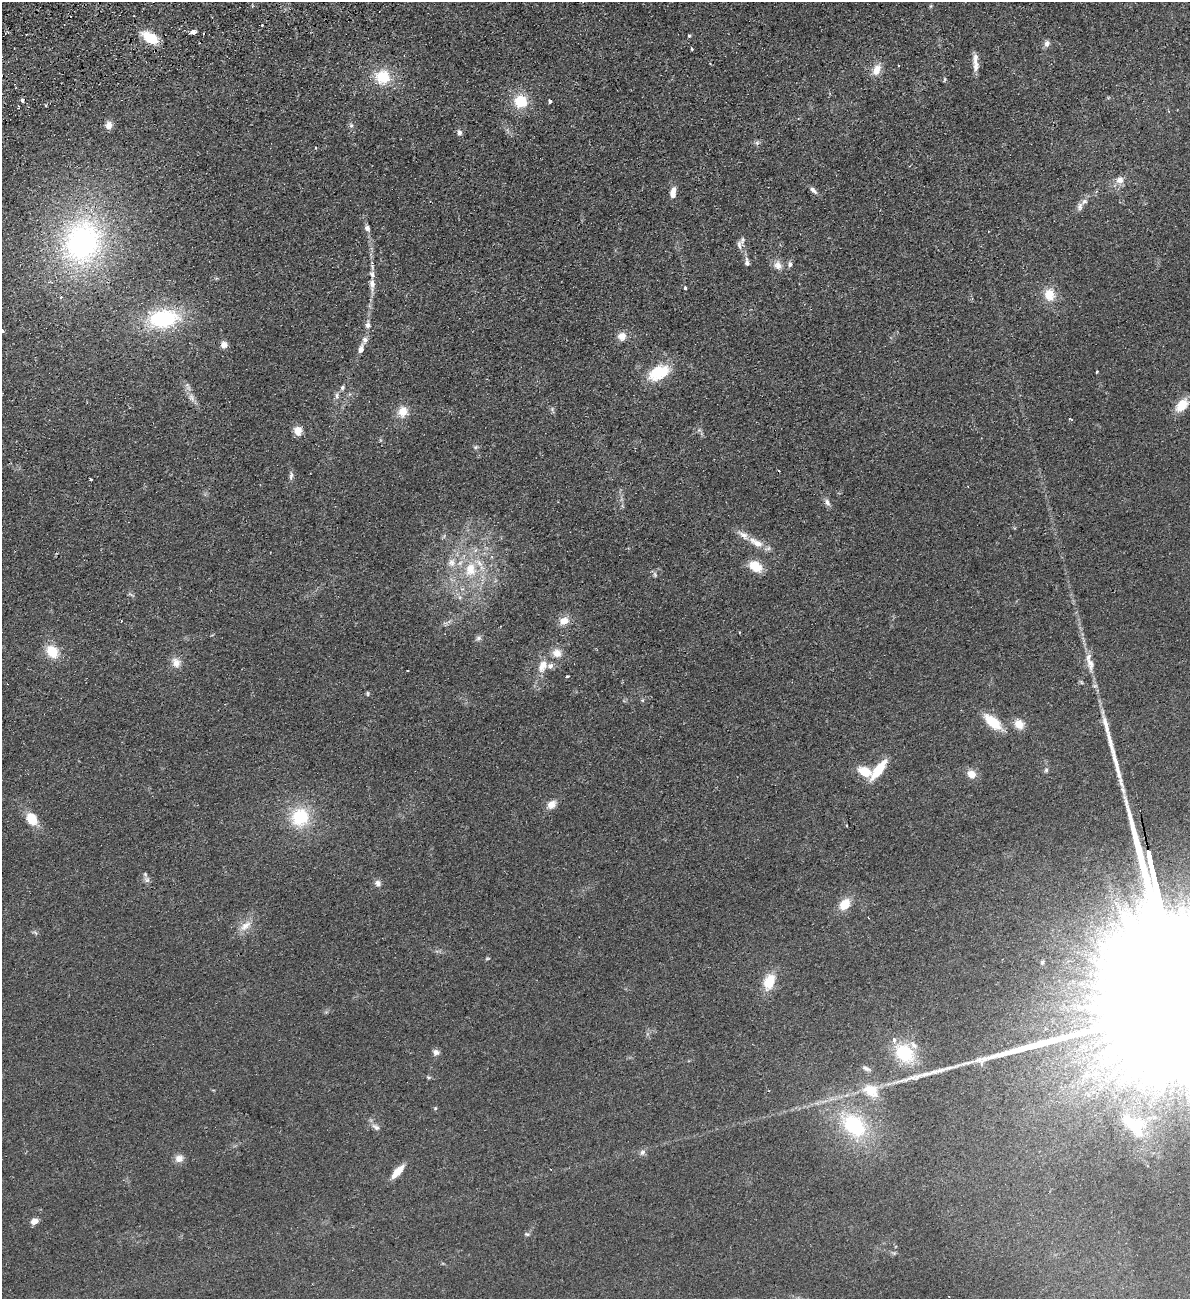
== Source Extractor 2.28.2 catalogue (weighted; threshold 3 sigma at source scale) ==
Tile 11 of 4 x 4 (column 3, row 3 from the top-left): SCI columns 2544-3731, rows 1353-2649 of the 5207 x 5300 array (HDU 1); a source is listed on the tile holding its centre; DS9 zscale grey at full resolution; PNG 1192 x 1301 px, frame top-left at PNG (2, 2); no overlay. Shown black and unused: <1% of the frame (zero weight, under 2 of 3 exposures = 3% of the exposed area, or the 3 px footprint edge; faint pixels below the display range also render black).
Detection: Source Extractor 2.28.2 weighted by HDU 2 'WHT'; one run over the whole footprint, this tile lists its part. Background 0.0587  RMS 0.009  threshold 0.0405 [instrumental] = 3 sigma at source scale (4.5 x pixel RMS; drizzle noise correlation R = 1.50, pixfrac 1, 0.05/0.05 arcsec/px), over >= 5 px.
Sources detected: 115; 4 cosmic-ray / hot-pixel residue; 2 long thin detections or spike segments (spike, bleed or trail) — not listed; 9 inside a brighter listed object's ellipse — not listed separately; the other 100 listed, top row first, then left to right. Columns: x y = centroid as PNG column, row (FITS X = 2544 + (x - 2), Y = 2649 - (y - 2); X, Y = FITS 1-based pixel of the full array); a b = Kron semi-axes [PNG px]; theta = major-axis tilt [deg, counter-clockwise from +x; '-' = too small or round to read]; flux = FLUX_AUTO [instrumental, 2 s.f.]
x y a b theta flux
931 6 6 4 71 1
193 32 5 4 - 5.4
689 35 3 3 - 2.1
150 37 17 10 -31 25
1047 43 8 7 - 3.8
692 49 3 3 - 0.88
975 62 25 7 -88 8
898 66 3 2 - 1.1
876 70 14 9 62 9.9
383 77 18 18 - 28
945 79 6 4 73 1.2
22 100 4 3 - 4.8
521 101 14 14 - 25
550 101 4 3 - 7.8
109 125 9 7 -86 6.3
351 125 6 5 - 1.8
459 133 8 6 -77 2.8
757 143 7 5 -45 1.9
1120 180 11 10 - 6.5
813 190 12 5 -43 3.2
673 193 12 6 80 7.9
1080 206 11 7 73 3.8
367 228 8 6 -65 3.2
82 242 58 48 72 220
739 245 13 6 -88 3.6
747 262 12 6 -84 3.4
790 264 7 6 - 2.9
778 265 13 12 - 7
372 284 16 7 -90 7.4
685 288 3 3 - 2
1050 295 16 13 -82 15
61 297 3 3 - 1.1
163 319 34 20 6 83
368 325 11 7 -88 4.1
2 331 3 3 - 3.5
622 336 11 11 - 6.9
224 345 7 7 - 6
361 349 11 6 78 4.7
1097 372 3 3 - 2.6
659 373 28 17 26 32
342 388 6 5 - 2
337 396 11 6 -90 3.2
192 398 14 6 -65 5.8
1182 405 16 10 49 17
552 409 5 5 - 1.6
403 411 12 11 - 12
1070 418 4 2 - 0.78
298 431 9 8 - 8.8
476 447 7 5 22 1.6
291 476 12 5 83 2.8
91 479 3 3 - 2
827 502 12 6 -60 3.4
756 543 23 9 -29 13
452 563 12 12 - 9
755 566 15 10 -33 17
470 570 22 18 83 32
655 575 8 5 -71 1.8
131 594 9 3 -21 1.3
564 621 11 9 29 9.4
478 638 9 7 60 2.8
52 652 14 11 -50 21
557 653 13 12 - 8.7
176 663 14 11 -59 7.9
1090 663 23 10 -81 11
542 666 19 12 67 12
567 677 3 3 - 5.5
368 694 7 3 -90 1
993 722 22 10 -41 24
1019 724 11 9 -51 10
879 769 22 8 53 26
1046 770 6 5 - 1.7
865 771 18 11 -25 17
971 774 11 9 -41 8.1
551 804 11 8 38 7.7
300 817 21 20 - 43
32 819 13 10 -56 19
147 880 10 7 -46 3.5
378 883 8 7 - 3.6
845 904 13 10 50 15
245 926 20 10 39 9.8
35 932 9 3 -21 1.3
487 958 7 3 9 1.1
1042 962 5 4 - 1.2
769 982 17 11 71 22
436 1052 8 7 - 3.8
904 1053 21 17 -41 43
866 1068 12 5 -24 2.8
1086 1075 9 7 36 4.9
428 1077 7 4 -19 1.4
871 1091 24 17 -32 20
435 1108 5 4 - 1
854 1125 33 23 -45 72
1133 1125 37 18 -42 39
376 1127 13 6 -37 3.9
642 1152 9 7 57 3
179 1158 11 10 - 5.8
397 1172 16 6 48 13
34 1221 8 6 25 5.7
527 1234 7 5 -19 1.5
894 1253 5 5 - 1.5
Isophote crosses this tile's border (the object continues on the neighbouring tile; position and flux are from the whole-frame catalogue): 1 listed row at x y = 2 331